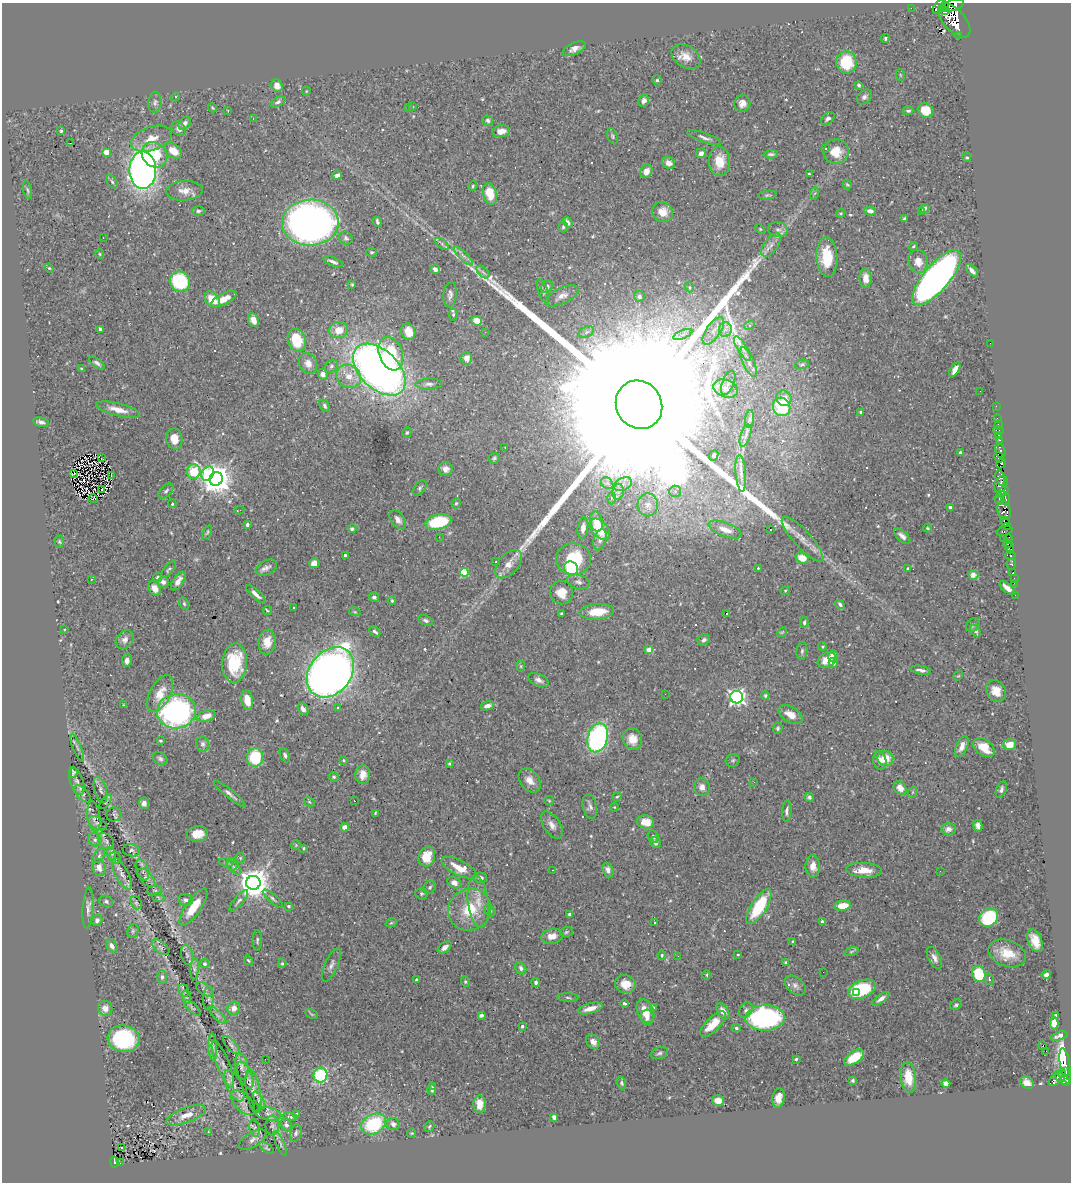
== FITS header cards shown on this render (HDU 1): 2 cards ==
NAXIS1  =                 1069
NAXIS2  =                 1180

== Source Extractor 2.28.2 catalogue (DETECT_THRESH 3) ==
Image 1069 x 1180 px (HDU 1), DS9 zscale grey, 1 PNG px = 1 image px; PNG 1073 x 1184 px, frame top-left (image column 1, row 1180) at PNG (2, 3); each listed source drawn as its Kron ellipse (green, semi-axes under 4 px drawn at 4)
Background 0.443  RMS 0.011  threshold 0.0325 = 3 sigma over >= 5 px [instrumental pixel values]
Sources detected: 552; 1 with non-positive FLUX_AUTO (blend fragments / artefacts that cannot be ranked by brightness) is neither listed nor drawn; of the other 551, the 500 brightest by FLUX_AUTO listed and drawn (51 fainter detections omitted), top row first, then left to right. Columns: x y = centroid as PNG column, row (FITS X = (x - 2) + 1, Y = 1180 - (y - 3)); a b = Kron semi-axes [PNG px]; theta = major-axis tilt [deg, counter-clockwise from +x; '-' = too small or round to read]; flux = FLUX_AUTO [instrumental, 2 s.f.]
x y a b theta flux
944 6 4 2 - 810
952 6 12 5 16 3000
940 7 8 5 51 1100
911 8 2 2 - 6.4
944 10 5 3 - 1400
954 20 21 11 -48 12000
959 35 3 2 - 130
885 38 4 3 - 1.1
574 49 12 6 25 4.3
686 57 15 10 -31 7.8
846 62 11 10 - 31
900 75 6 3 -71 0.71
657 80 4 4 - 1.2
859 85 4 3 - 1.4
277 86 6 5 - 5.5
306 91 5 4 - 0.8
175 97 4 3 - 0.72
864 97 8 6 43 2.3
644 101 6 5 - 2.6
155 102 10 6 85 2.4
278 102 8 4 25 2.1
742 103 8 8 - 5.1
412 107 3 3 - 1.1
213 108 4 3 - 0.8
408 108 2 2 - 1.9
925 110 8 7 - 17
228 111 3 2 - 3.9
908 111 5 4 - 1.4
253 118 4 3 - 0.81
828 119 8 5 39 2.2
488 120 5 4 - 1.5
185 123 7 5 51 2.7
179 129 8 6 -45 3.3
61 131 3 3 - 1
501 131 9 6 9 5.2
612 136 8 5 -69 1.4
704 138 18 4 -20 3
151 139 21 11 18 12
70 143 2 2 - 5
826 148 3 3 - 1.4
173 151 10 6 -37 11
836 151 13 12 - 13
106 152 4 4 - 13
701 153 5 4 - 3.5
771 154 7 3 3 1.4
154 155 14 12 -47 26
967 157 4 3 - 0.82
720 161 15 10 -88 13
669 163 7 5 -28 4.6
143 170 19 13 -89 410
646 171 7 6 - 4.6
809 174 3 3 - 0.74
337 175 5 4 - 3.2
112 182 7 4 -54 1.4
847 185 5 4 - 0.84
473 186 5 4 - 0.97
28 190 9 3 -78 1.3
185 191 18 10 3 7.4
815 193 6 4 70 1
490 194 11 6 -74 17
767 195 9 4 7 1.4
924 209 5 4 - 2.4
198 211 7 4 1 1.6
870 211 6 4 -12 2.9
662 212 10 10 - 9.9
922 212 3 3 - 0.91
841 213 4 3 - 0.74
904 219 4 3 - 1.1
377 222 5 3 - 1.8
568 222 6 3 -53 2.1
310 223 28 23 1 490
563 227 5 4 - 1
760 229 5 3 - 0.71
778 230 10 7 -9 3.1
103 238 3 2 - 1.2
346 238 7 6 - 1.8
442 244 8 4 -38 1.7
771 245 13 6 54 4.8
913 246 5 4 - 1.3
372 252 5 4 - 1
99 254 5 3 - 0.8
463 256 13 3 -45 2.5
827 257 20 10 -87 23
918 261 12 9 -75 8
333 262 10 4 -21 2.4
49 268 5 3 - 0.73
435 269 5 4 - 3.3
972 270 8 4 -49 3.1
483 272 8 4 -45 1.6
866 278 10 6 -88 6.6
937 278 34 13 50 510
180 281 10 9 - 53
352 284 3 3 - 0.91
547 287 6 5 - 2.1
689 287 5 3 - 0.77
543 291 12 4 -70 2
450 294 12 6 84 2.9
562 296 18 8 25 5.5
639 297 6 5 - 2.1
212 299 9 6 -46 13
224 299 14 5 26 11
453 315 6 4 -88 1.3
254 320 7 5 -66 4.5
477 321 5 4 - 8.1
750 325 5 4 - 1.1
100 329 4 3 - 1.4
339 330 9 8 - 9.8
725 330 7 6 - 3
713 331 16 7 56 6.3
408 332 8 6 -64 10
485 332 2 2 - 42
586 332 8 5 26 1.9
683 335 10 3 21 1.9
297 340 11 8 -73 24
990 343 2 2 - 6.1
742 348 14 4 -58 3
391 354 17 11 -70 33
466 358 6 5 - 5.7
749 362 16 5 -68 3.4
97 363 9 4 -37 1.8
308 363 11 8 -64 6.2
802 364 7 4 12 1.3
331 366 7 5 46 2
81 369 3 3 - 0.81
379 370 31 19 -44 520
955 370 8 4 59 5.5
323 374 5 5 - 4.5
349 376 13 11 -34 9.9
728 383 13 5 68 2.8
429 384 13 5 3 3
726 389 13 8 -20 6.2
980 391 2 2 - 1.2
784 398 8 7 - 6.3
639 405 25 22 -56 180000
325 406 7 4 -59 1.7
996 406 2 2 - 9.6
782 407 9 8 - 34
118 410 22 6 -14 8.2
861 412 4 3 - 1.6
997 418 2 2 - 12
750 419 9 4 82 2
41 422 8 4 -12 2.4
998 425 3 2 - 21
998 431 5 3 - 30
407 433 5 4 - 1.1
999 435 3 2 - 26
745 436 11 5 72 2.8
174 439 10 8 -81 9.2
999 440 3 2 - 23
505 447 3 2 - 1.6
1000 451 7 5 -74 560
960 453 3 3 - 1.1
714 455 5 4 - 1.6
999 457 5 3 - 710
101 458 4 2 - 0.95
494 458 5 5 - 1.2
1001 463 5 4 - 510
446 469 7 7 - 4
194 472 7 7 - 46
741 473 18 5 -85 4.6
74 474 3 2 - 1.1
208 474 7 6 - 56
111 476 2 2 - 0.99
1000 478 8 4 -74 530
216 479 7 6 - 1200
607 483 7 5 -43 2.1
623 484 9 6 24 3.9
1001 484 9 6 62 970
420 488 9 5 54 1.7
102 489 2 2 - 0.73
166 491 9 5 45 1.7
675 491 6 5 - 1.6
618 492 8 5 78 2.5
1003 492 6 3 43 480
611 498 6 4 88 1.4
93 499 5 2 - 1.3
999 499 6 4 85 600
1006 499 6 4 -78 260
456 503 5 4 - 1
172 504 4 3 - 0.74
648 505 11 10 - 5.2
950 507 3 3 - 2.5
240 510 5 2 - 3.5
1004 511 10 6 -72 830
398 520 11 6 -54 3.4
597 521 10 6 -78 7.3
438 522 13 7 13 41
1005 522 5 3 - 520
247 525 3 3 - 2.9
1008 526 3 2 - 330
583 528 10 5 82 4.6
928 528 4 3 - 0.86
352 529 4 4 - 1.4
600 529 12 7 -47 20
725 529 17 7 -21 7.8
770 529 3 3 - 1.8
1005 531 8 4 16 330
207 532 7 3 66 0.93
902 536 10 5 -42 3.3
439 537 2 2 - 8
1004 538 3 2 - 16
600 539 11 6 74 4.4
803 539 29 8 -48 9.9
1008 539 5 3 - 75
59 542 6 4 -87 1.1
1008 544 4 3 - 35
1010 548 6 4 -82 58
345 555 3 3 - 1.6
1010 555 5 4 - 720
802 558 7 5 -24 10
573 559 17 16 - 34
496 562 3 2 - 0.72
314 563 5 5 - 7.2
509 564 17 10 48 8
1011 564 6 3 82 120
266 567 11 7 27 3.3
571 568 7 6 - 52
758 568 3 3 - 0.78
908 568 4 3 - 0.8
169 569 10 4 52 1.4
464 572 4 4 - 35
1013 573 4 3 - 55
973 575 5 5 - 4.1
158 577 5 4 - 1.1
1014 578 2 2 - 6.4
91 579 4 3 - 0.91
178 581 10 5 57 4.7
163 582 6 5 - 3
578 582 12 7 -16 3.2
1014 583 2 2 - 13
154 588 8 6 -53 7
1007 588 9 4 -39 4.5
785 591 4 4 - 0.71
562 592 12 11 - 11
256 594 12 4 -43 4
1015 595 2 2 - 5.2
374 597 5 4 - 2.1
392 601 4 3 - 0.82
184 604 7 4 -64 1.2
840 604 5 3 - 1.8
294 607 3 2 - 0.97
267 610 4 3 - 0.85
355 612 6 3 -18 0.82
597 612 17 7 5 17
727 613 2 2 - 0.73
561 614 4 3 - 0.96
426 620 7 4 -22 1.7
804 622 5 3 - 1.3
973 625 7 6 - 1.6
64 629 3 3 - 1.4
976 631 7 4 -59 1.8
375 632 6 3 -44 1.8
782 632 6 3 44 0.79
125 640 10 8 47 3.7
704 640 6 5 - 2.2
267 642 12 8 83 8.9
823 646 4 4 - 0.91
649 650 4 4 - 7.3
802 651 9 5 83 1.7
833 656 5 5 - 2.9
127 660 6 5 - 3.5
827 660 10 7 28 10
234 663 19 12 86 32
833 663 5 4 - 3.5
521 666 6 4 -89 0.88
921 670 10 3 -10 2.5
330 672 27 21 51 630
958 676 5 4 - 0.75
539 680 11 6 -24 3.4
996 691 11 9 -59 8
160 694 20 10 62 12
665 694 2 2 - 2.4
765 695 4 4 - 1
737 697 6 6 - 270
247 700 10 5 -79 8.4
123 705 3 3 - 0.96
487 706 6 4 17 3.9
338 707 3 3 - 1.4
303 709 6 4 -56 3.3
176 711 19 17 9 180
791 715 13 7 -32 8.7
206 716 9 5 18 8.3
778 728 6 4 68 1.3
598 738 15 10 74 130
632 739 11 9 -72 9.7
160 741 3 2 - 0.84
203 744 7 6 - 2
1010 745 6 5 - 13
962 746 11 5 66 5.1
77 748 15 4 -68 2.5
984 748 12 7 -36 13
285 755 7 4 -65 1.7
255 757 9 8 - 32
885 758 8 7 - 11
160 759 8 6 -35 2
344 760 4 3 - 0.75
733 760 7 6 - 1.4
880 761 9 6 -78 5
449 763 4 3 - 0.88
73 772 5 3 - 1.1
363 775 9 7 86 6.7
334 777 5 4 - 1.2
530 780 13 9 -52 6.8
77 781 14 6 -71 2.9
754 782 3 2 - 2
702 787 9 8 - 3.9
900 788 7 6 - 6.3
100 790 14 6 -75 3.2
1001 790 8 5 68 2
913 792 6 3 70 0.81
83 794 10 5 -47 2.2
230 794 20 4 -39 3.2
617 797 5 4 - 0.91
809 797 5 4 - 2
354 801 3 2 - 1.1
549 801 5 4 - 0.75
106 802 8 4 53 1
309 802 5 4 - 0.83
144 803 5 5 - 3.2
590 806 12 7 -79 2.8
614 807 4 4 - 0.71
787 811 11 4 86 2.4
375 813 3 2 - 0.82
114 814 7 7 - 1.4
94 816 15 6 -83 3.5
645 822 8 6 -9 10
97 823 10 5 -29 1.9
552 825 15 8 -57 4.9
978 826 6 4 -80 3.4
344 827 4 4 - 3.9
948 829 7 6 - 3.8
197 834 10 7 8 9.7
653 837 6 5 - 1.6
95 840 7 6 - 2
106 841 10 6 -46 2.5
655 843 6 5 - 2.5
296 845 5 5 - 0.81
304 848 3 3 - 0.96
131 850 8 6 -9 1.7
112 854 7 4 -70 1.5
99 856 8 5 63 1.7
427 857 10 8 68 14
115 858 6 5 - 1.3
240 858 5 5 - 0.9
226 862 7 3 -10 0.97
232 864 6 6 - 1.7
813 866 11 7 -89 6.1
99 868 9 6 -72 5.2
234 868 8 5 -44 1.7
459 868 19 7 -26 12
142 870 11 6 -70 2.7
553 870 3 2 - 0.75
608 870 7 5 -70 3.7
864 870 18 7 -3 10
940 871 2 2 - 0.98
122 874 17 6 -62 5.1
146 878 11 6 -47 2.5
481 878 6 5 - 2.1
253 883 7 7 - 1400
454 883 7 5 -30 5
430 887 7 5 50 1.4
155 891 7 5 3 1.2
421 894 6 5 - 1.1
158 897 6 4 -20 1
273 899 13 4 -40 1.9
186 900 7 6 - 2.6
106 901 7 5 -24 1.6
239 901 13 4 50 2.2
478 902 26 10 -83 11
136 903 7 5 -69 1.5
289 906 4 4 - 1.6
843 906 8 5 5 12
193 907 22 7 55 16
759 907 20 7 58 38
88 908 20 5 86 3.6
470 909 22 20 34 25
490 910 7 5 -49 1.3
570 914 4 3 - 2.2
989 918 10 8 40 55
97 920 6 5 - 2
654 922 2 2 - 0.95
822 922 3 3 - 2.6
391 923 6 3 18 0.88
133 931 7 5 70 1.5
566 932 6 5 - 1.2
552 936 11 7 11 6.4
257 940 10 4 90 1.5
1035 941 12 7 -68 10
793 942 4 3 - 1.1
112 946 7 5 -60 3.5
161 947 10 5 -39 2.1
445 947 8 5 37 3.6
851 952 7 3 19 1.1
1007 953 19 13 -21 16
738 954 3 2 - 0.73
187 955 10 6 -79 2.4
662 955 4 4 - 1.4
678 956 2 2 - 2.4
935 958 12 6 -63 4
248 960 5 3 - 0.91
786 962 4 3 - 1
282 963 4 3 - 0.99
205 964 4 4 - 1.6
331 965 18 6 67 3.5
521 968 6 5 - 2.3
194 969 10 4 86 2.1
823 972 2 2 - 1
979 974 8 6 -71 36
707 975 5 3 - 0.82
1046 975 4 3 - 2.6
162 977 7 4 89 1.6
989 979 5 4 - 1.2
416 980 3 3 - 1.1
465 982 5 4 - 0.96
536 982 4 4 - 1.5
625 984 10 9 - 9.4
795 985 12 8 -41 3.6
205 989 10 5 -35 2.1
862 989 14 8 22 55
184 991 6 5 - 1.6
856 992 4 3 - 6.3
186 997 7 4 -71 1.6
568 997 10 4 -2 1.5
209 998 12 5 84 2.2
881 999 10 4 35 3.3
625 1004 4 3 - 1.2
956 1005 6 4 36 1.3
654 1007 3 3 - 1.2
105 1008 7 7 - 4.6
192 1008 10 4 -42 1.6
234 1008 6 6 - 5
590 1008 13 5 16 7.3
746 1010 8 6 54 2.2
645 1011 12 8 -66 12
723 1011 9 5 -59 5.3
312 1014 7 3 -26 0.76
218 1015 11 4 -45 2
481 1015 4 3 - 2.4
1056 1015 3 2 - 0.74
647 1017 7 6 - 3.7
765 1018 19 13 1 150
1054 1023 6 4 89 8.9
713 1024 16 7 45 14
522 1026 3 3 - 1.8
736 1028 4 3 - 1.1
1059 1036 9 4 16 2.3
123 1039 16 13 -8 71
593 1042 8 6 -46 5.1
231 1045 11 4 -48 2.1
1043 1045 2 2 - 400
213 1047 13 4 -88 2.1
1046 1051 3 2 - 71
659 1053 9 5 18 1.8
854 1057 11 6 34 19
265 1059 2 2 - 3.1
796 1059 3 3 - 0.92
223 1064 25 6 -68 6.3
1065 1066 18 5 -80 280
242 1067 13 6 -83 3.9
1065 1071 4 3 - 220
1062 1074 4 3 - 140
245 1075 14 6 -67 4.6
320 1075 7 7 - 48
908 1077 15 7 -83 15
1060 1077 5 3 - 340
1056 1078 9 5 49 430
853 1080 3 3 - 1.4
1065 1081 5 4 - 630
1027 1082 7 5 -35 4.6
621 1083 6 4 -72 1.2
946 1083 4 4 - 3.8
234 1086 17 7 -64 5.5
432 1086 3 3 - 0.81
432 1090 5 4 - 1.5
253 1091 22 7 -79 4.8
778 1098 9 6 78 6
259 1100 10 4 -61 1.6
718 1100 6 5 - 8.5
243 1103 15 8 -47 3.7
480 1104 8 6 -87 10
269 1114 13 6 -12 3.2
296 1114 4 4 - 0.98
186 1115 21 7 20 8.7
290 1117 7 3 -13 1.5
554 1117 4 4 - 2.8
374 1124 13 9 28 49
393 1124 7 6 - 2.9
286 1125 6 5 - 2.2
272 1126 10 6 89 2.6
429 1126 6 4 49 1
255 1128 8 5 -81 2.1
208 1132 3 2 - 0.73
296 1133 9 5 72 1.9
412 1133 4 3 - 0.74
253 1140 15 7 31 4
280 1143 13 3 -66 2.3
121 1148 3 2 - 2
267 1148 9 4 -36 1.2
114 1162 5 4 - 59
120 1163 2 2 - 1.2
At the frame edge (FLAGS 8, measured only in part): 1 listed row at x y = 952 6
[51 fainter detections neither listed nor drawn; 1 non-positive-flux detection neither listed nor drawn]